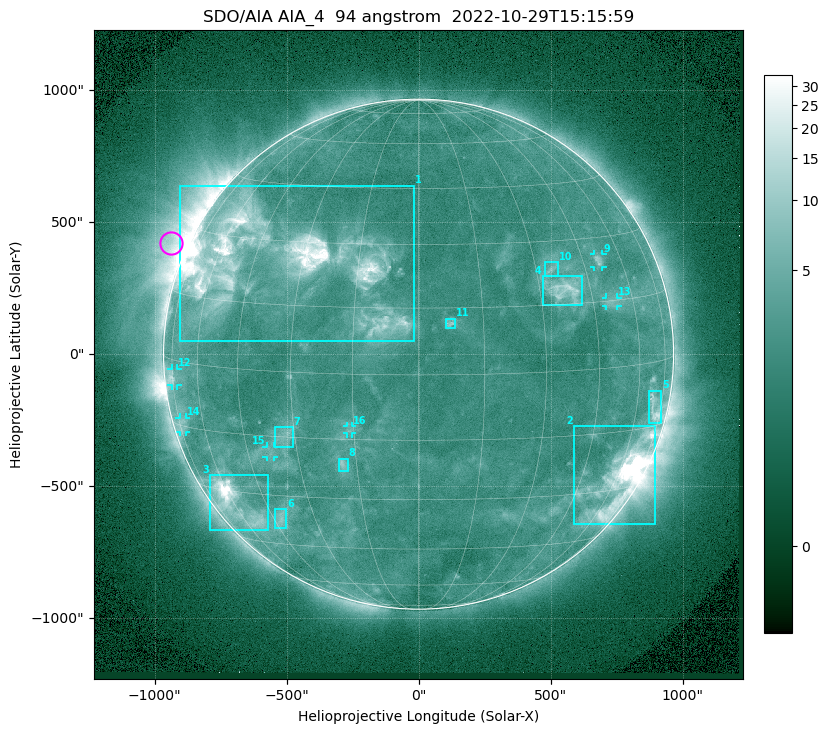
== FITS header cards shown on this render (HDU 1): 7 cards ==
TELESCOP= 'SDO/AIA '           / For AIA: SDO/AIA
INSTRUME= 'AIA_4   '           / For AIA: AIA_ATA1, AIA_ATA2, AIA_ATA3 or AIA_AT
WAVELNTH=                   94 / [angstrom] Wavelength
WAVEUNIT= 'angstrom'           / Wavelength unit: angstrom
DATE-OBS= '2022-10-29T15:15:59.122' / [ISO] Date when observation started; ISO 8
CTYPE1  = 'HPLN-TAN'           / CTYPE1: HPLN
CTYPE2  = 'HPLT-TAN'           / CTYPE2: HPLT

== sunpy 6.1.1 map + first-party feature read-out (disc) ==
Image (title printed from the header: SDO/AIA AIA_4  94 angstrom  2022-10-29T15:15:59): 1024 x 1024 px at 2.4 arcsec/px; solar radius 966 arcsec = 403 px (full disc in frame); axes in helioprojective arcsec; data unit not stated in the header (colour bar unlabelled)
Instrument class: DISC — disc imager (sunpy class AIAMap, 94 A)
Bright regions (active regions / flare kernels): reference = the median radial profile (limb darkening/brightening removed); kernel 9 px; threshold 5 sigma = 3.06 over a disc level ~2.17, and >= 1.15x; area >= 12 px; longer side >= 10 px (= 24 arcsec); searched inside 0.97 R_sun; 16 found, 16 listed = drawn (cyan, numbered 1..; 6 of them under ~33 arcsec drawn as corner ticks so the feature stays visible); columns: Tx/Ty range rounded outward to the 5 arcsec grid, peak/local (2 s.f.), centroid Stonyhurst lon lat
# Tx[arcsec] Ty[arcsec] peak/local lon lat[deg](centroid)
1 -905..-15 50..640 15 -36 +25
2 590..895 -645..-270 32 +61 -26
3 -790..-570 -670..-455 15 -59 -33
4 470..620 185..295 6.9 +37 +18
5 870..920 -260..-140 4.6 +70 -10
6 -545..-500 -660..-585 3.3 -42 -37
7 -545..-475 -350..-275 3.2 -33 -15
8 -305..-265 -445..-395 3.9 -18 -21
9 665..695 330..380 3.7 +51 +25
10 480..530 295..350 3.3 +34 +23
11 100..140 100..135 4 +7 +12
12 -935..-915 -120..-55 3.8 -74 -4
13 710..755 180..215 2.8 +51 +15
14 -905..-880 -295..-240 2.4 -72 -14
15 -575..-550 -390..-350 2.7 -38 -19
16 -270..-250 -300..-270 3 -16 -13
Off-limb structures (1.02-1.3 R_sun): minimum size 162 px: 5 found; the strongest spans PA ~35..105 deg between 1.02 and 1.3 R_sun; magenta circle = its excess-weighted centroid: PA ~65 deg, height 1.06 R_sun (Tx ~-935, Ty ~420 arcsec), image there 6.1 x the reference